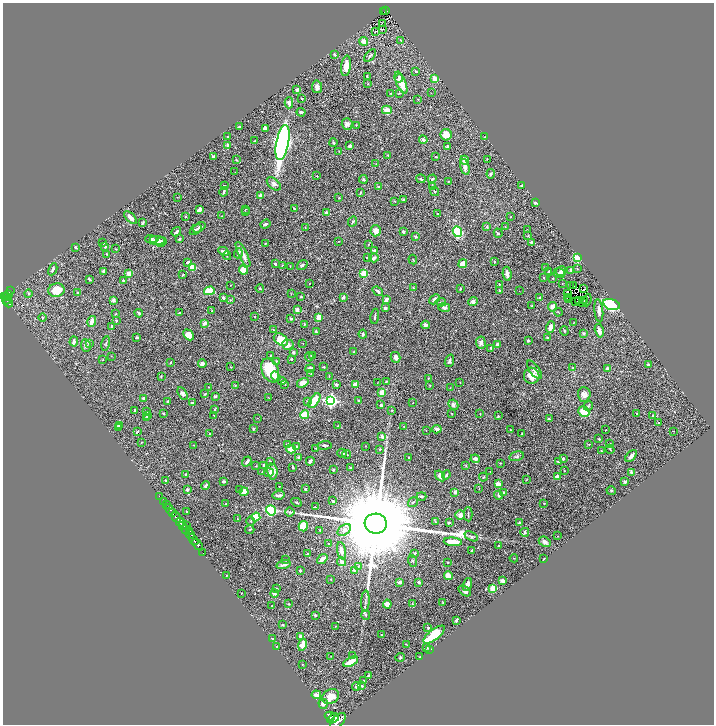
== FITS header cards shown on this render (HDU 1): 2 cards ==
NAXIS1  =                 1423
NAXIS2  =                 1444

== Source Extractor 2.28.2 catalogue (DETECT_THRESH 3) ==
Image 1423 x 1444 px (HDU 1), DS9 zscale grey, zoomed out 1/2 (1 PNG px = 2 x 2 image px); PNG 716 x 726 px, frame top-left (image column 2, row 1443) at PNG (3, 3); each listed source drawn as its Kron ellipse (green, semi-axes under 4 px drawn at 4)
Background 0.701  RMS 0.03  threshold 0.0901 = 3 sigma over >= 5 px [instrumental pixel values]
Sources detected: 541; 53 cannot appear on this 1/2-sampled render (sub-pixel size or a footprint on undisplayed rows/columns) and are neither listed nor drawn; the other 488 listed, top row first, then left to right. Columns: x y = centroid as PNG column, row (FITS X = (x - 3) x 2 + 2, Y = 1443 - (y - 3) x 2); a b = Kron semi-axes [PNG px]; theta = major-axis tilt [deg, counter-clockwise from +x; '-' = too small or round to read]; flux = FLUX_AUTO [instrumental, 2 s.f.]
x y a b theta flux
386 11 3 2 - 36
384 12 2 1 - 4
383 23 3 1 - 1.6
382 29 2 1 - 1.6
375 31 2 2 - 1.6
401 40 3 3 - 4
364 41 4 4 - 33
335 54 4 3 - 6.4
370 56 7 2 48 8.6
346 66 10 5 82 62
416 71 3 2 - 7.1
367 76 3 2 - 3.5
399 78 4 3 - 12
435 79 4 3 - 47
401 83 11 5 -67 96
368 84 2 2 - 2.9
317 87 6 5 - 25
297 90 3 2 - 22
391 93 4 2 - 3.7
399 93 4 2 - 3.8
431 93 2 2 - 1.7
302 99 2 2 - 3.7
418 99 2 2 - 3
289 103 5 3 - 33
387 110 5 3 - 59
301 112 4 2 - 13
347 124 5 5 - 17
356 125 3 2 - 3.5
239 127 3 2 - 7.4
265 128 3 3 - 15
446 135 6 5 - 81
228 137 2 2 - 8.2
485 137 3 2 - 2.3
423 140 4 3 - 17
255 141 3 2 - 2.6
282 143 18 6 78 2700
333 143 4 3 - 5.8
228 145 3 3 - 25
350 146 4 3 - 9.9
447 147 3 2 - 19
339 151 3 2 - 2.8
388 155 3 2 - 3.1
214 156 4 3 - 12
436 157 3 2 - 3.8
487 159 3 3 - 3.2
236 160 3 2 - 5.9
465 160 4 3 - 28
376 164 2 2 - 2
465 167 8 4 -75 27
235 172 2 1 - 1.4
491 174 5 3 - 6.6
317 176 2 1 - 4
363 179 4 3 - 6.6
421 179 5 3 - 9.3
432 179 4 3 - 6.3
449 181 2 2 - 2.5
274 184 8 5 -42 20
224 186 3 2 - 3.3
521 186 2 2 - 12
378 187 3 2 - 3.3
433 187 4 3 - 9.2
434 191 5 2 - 5.7
224 192 5 3 - 8.6
361 192 3 2 - 3.2
261 196 3 2 - 32
177 197 3 2 - 2.3
339 198 2 2 - 2.4
403 200 3 3 - 6.2
394 201 2 2 - 4.5
536 203 4 2 - 10
200 209 4 2 - 30
245 209 2 2 - 2.4
294 209 4 2 - 5
245 212 2 2 - 2.1
326 212 2 2 - 26
437 213 3 3 - 3.6
185 216 3 3 - 4.3
222 216 2 2 - 3.3
511 217 2 2 - 2.6
130 218 8 3 -47 24
353 222 5 2 - 5.8
142 223 4 2 - 6.1
265 224 5 3 - 13
505 226 2 2 - 2.9
199 227 7 3 32 23
487 227 3 3 - 4.8
305 228 3 2 - 1.7
527 229 2 2 - 1.5
196 230 6 3 39 12
376 231 5 5 - 30
176 232 5 2 - 12
403 232 3 2 - 8.3
457 232 6 4 -66 320
498 233 4 3 - 5.5
415 236 4 3 - 4.1
528 236 3 2 - 2.8
151 239 5 3 - 16
180 239 4 3 - 7.3
157 240 7 4 -7 35
339 241 3 2 - 2
161 242 5 4 - 19
531 242 3 3 - 6.7
103 243 2 1 - 2.5
265 244 3 3 - 3.9
368 244 4 2 - 3
76 247 3 2 - 7.2
105 247 2 2 - 18
116 249 3 2 - 2.5
374 250 4 3 - 7.3
224 251 5 3 - 15
238 253 5 3 - 12
106 254 3 2 - 2.6
243 254 14 3 -63 51
227 256 4 2 - 4.2
367 258 4 2 - 4.7
374 258 5 3 - 17
578 258 3 3 - 420
413 259 5 2 - 3
188 262 3 2 - 12
494 262 3 2 - 6.4
275 264 3 2 - 9.7
463 264 5 3 - 73
282 265 4 3 - 4.7
302 265 5 4 - 9.7
290 266 3 2 - 2.4
193 267 4 4 - 84
546 267 4 3 - 3.9
53 269 6 3 63 12
577 269 3 2 - 2.5
243 270 5 4 - 58
571 270 3 3 - 15
104 271 2 2 - 29
549 271 3 2 - 5.1
561 271 5 5 - 15
129 273 3 2 - 110
364 273 3 3 - 240
559 273 6 4 -22 15
507 274 7 3 -82 32
183 275 2 1 - 3.4
543 278 2 2 - 15
553 278 4 2 - 3.4
89 279 4 2 - 7.2
123 280 2 2 - 16
310 283 2 1 - 1.9
562 283 3 2 - 2.2
499 284 3 2 - 4.2
230 285 2 2 - 1.8
570 285 2 1 - 11
573 285 3 1 - 1.1
260 288 4 2 - 4.5
413 288 3 2 - 4.5
461 289 3 2 - 3.6
583 289 2 1 - 1.6
56 290 8 6 9 120
499 290 3 2 - 2.5
10 291 3 2 - 22
209 291 5 4 - 93
378 291 6 3 -38 11
519 291 2 1 - 1.5
77 292 3 2 - 5.8
28 293 4 3 - 5
568 293 2 1 - 1.9
9 294 4 3 - 180
291 294 3 2 - 2.6
5 296 3 2 - 150
7 296 3 2 - 280
301 297 2 2 - 7.7
343 297 3 2 - 19
567 297 3 1 - 1.7
223 298 3 3 - 14
539 298 3 3 - 4.8
435 299 6 4 46 16
7 300 5 2 - 150
114 300 3 3 - 17
230 300 3 2 - 3.5
386 300 4 3 - 29
569 300 2 1 - 3.3
578 300 2 1 - 1.9
587 300 6 1 70 4
575 301 3 1 - 2.8
584 301 2 1 - 1.6
441 302 5 3 - 7.9
473 302 5 4 - 13
583 302 2 1 - 1.6
8 303 4 2 - 83
612 304 9 5 -15 560
532 306 3 2 - 4.2
444 307 6 4 -11 17
552 307 5 4 - 31
385 308 3 3 - 11
297 310 4 3 - 34
212 311 3 2 - 3.8
599 311 12 3 -83 25
558 312 4 2 - 3
139 313 4 2 - 12
179 313 3 2 - 2.9
115 314 3 2 - 3.1
255 316 2 2 - 3.4
375 316 7 2 81 7.4
319 317 3 2 - 89
43 318 4 2 - 4.9
291 318 3 2 - 10
116 320 2 2 - 8.8
92 321 5 3 - 61
574 322 2 1 - 1.6
204 323 3 3 - 31
305 324 4 2 - 3
426 325 4 3 - 21
112 326 3 3 - 13
551 327 6 3 71 31
273 330 3 2 - 6
564 331 4 2 - 4
599 331 7 4 -75 35
316 332 3 2 - 6.8
583 333 3 3 - 8.3
363 334 4 2 - 10
189 335 6 4 -45 45
137 338 3 2 - 8
547 338 2 2 - 5.6
281 340 8 5 -33 95
74 341 5 3 - 16
528 341 3 2 - 7.3
89 343 3 3 - 11
106 343 7 2 78 6.4
303 343 2 1 - 1.5
481 343 6 5 - 16
86 345 6 5 - 14
288 345 6 5 - 25
497 345 4 3 - 23
491 348 3 2 - 14
293 352 3 3 - 8.2
354 352 3 3 - 3.2
111 356 2 2 - 1.5
270 356 3 2 - 4.6
312 356 3 2 - 7.8
309 357 5 2 - 5.7
396 357 5 5 - 22
291 359 3 3 - 5.8
103 360 2 2 - 2.5
276 361 3 3 - 5.9
449 361 6 4 70 14
170 362 3 3 - 6.3
202 363 4 3 - 17
649 365 4 2 - 25
231 367 2 2 - 4.3
324 367 2 2 - 4.3
573 368 2 2 - 3.9
607 368 3 3 - 8.1
310 369 5 3 - 23
270 370 12 8 -66 200
534 370 11 5 -54 22
311 373 2 2 - 2.7
161 376 3 2 - 4.1
276 376 5 4 - 29
329 376 3 2 - 2.6
532 376 8 7 - 64
428 378 3 2 - 3.9
282 381 4 3 - 13
386 381 2 2 - 3.6
303 383 6 3 33 41
377 383 2 1 - 1.9
460 383 2 2 - 1.8
285 384 3 3 - 4.7
336 384 4 3 - 11
355 385 4 3 - 48
430 385 3 2 - 3
235 386 3 3 - 2.9
208 387 2 2 - 3.6
450 388 2 2 - 2.2
382 392 4 3 - 57
183 393 7 4 -59 15
205 394 4 2 - 4.5
584 394 7 6 - 25
215 396 3 2 - 11
144 398 3 2 - 12
269 398 4 2 - 3.4
331 400 4 4 - 1200
307 401 4 3 - 5
314 401 8 4 57 130
358 401 3 2 - 4.7
168 402 3 2 - 5.9
192 403 3 2 - 11
413 403 3 2 - 2.6
381 405 3 2 - 15
453 405 5 4 - 17
588 406 5 3 - 8.5
215 409 3 2 - 3.1
135 410 3 3 - 6.4
392 410 3 3 - 6.4
147 411 3 2 - 3.2
584 412 6 5 - 110
163 413 2 2 - 5.6
451 413 3 2 - 2.8
636 413 2 2 - 2.8
480 414 2 2 - 3.4
147 415 4 3 - 12
304 415 4 4 - 98
653 415 3 2 - 4.5
214 416 2 2 - 2.2
498 416 2 2 - 5.5
146 418 3 3 - 11
257 418 2 2 - 1.9
549 419 2 2 - 16
659 423 3 2 - 3.8
120 426 4 3 - 15
338 426 2 1 - 3.5
404 426 2 2 - 1.8
118 428 4 2 - 11
253 429 3 2 - 5.8
437 429 4 4 - 19
426 430 2 1 - 1.6
510 430 2 2 - 2.6
606 430 2 1 - 2
674 431 2 1 - 24
137 432 3 2 - 4.9
522 433 3 2 - 1.8
210 434 3 2 - 4.2
382 436 4 3 - 16
599 439 3 3 - 5
141 442 2 2 - 2.3
287 444 4 3 - 10
589 444 3 3 - 3.4
610 444 3 2 - 4
194 445 2 1 - 1.9
325 445 7 3 6 11
297 446 3 3 - 4.2
365 446 2 2 - 2.2
316 448 3 2 - 2.9
291 449 5 4 - 40
380 449 3 2 - 4.6
610 449 5 2 - 4.5
601 451 2 2 - 2.5
342 453 5 3 - 8.9
347 454 4 2 - 5.2
517 456 7 4 15 13
631 456 7 3 49 20
299 458 4 3 - 11
409 458 3 2 - 5
475 459 5 4 - 18
563 459 2 2 - 9.6
270 461 2 2 - 7.4
310 461 4 3 - 11
247 462 5 2 - 14
558 462 3 1 - 3.7
500 463 3 2 - 3.6
264 465 3 2 - 12
466 465 3 3 - 5
256 466 3 2 - 2
293 467 3 2 - 8.6
351 468 3 2 - 9.5
333 470 3 2 - 9.2
262 471 2 2 - 2.1
564 471 2 2 - 2.7
272 472 8 5 -84 39
490 472 2 1 - 3.4
631 472 3 2 - 8.2
269 473 5 4 - 9.7
185 474 3 2 - 4
446 475 5 3 - 8.7
440 476 6 4 -55 30
483 477 4 3 - 4.4
557 477 4 3 - 24
165 480 2 2 - 3.8
526 480 3 2 - 3.6
224 481 3 3 - 8.8
625 482 3 2 - 13
498 484 3 3 - 66
205 485 4 3 - 11
279 486 2 1 - 2.3
479 488 3 2 - 2.2
305 489 3 2 - 8.1
187 490 4 3 - 10
239 490 3 2 - 5.5
611 491 5 3 - 6.8
244 492 4 4 - 54
455 492 3 3 - 21
504 493 4 3 - 8
279 495 6 3 6 21
499 495 4 3 - 11
159 496 2 1 - 6
422 496 5 3 - 11
163 501 2 1 - 170
333 501 4 2 - 5.2
297 502 5 2 - 4.8
413 502 5 2 - 5.1
544 503 2 2 - 2.9
226 504 2 2 - 2.3
166 505 3 2 - 100
315 507 3 2 - 5
170 509 6 2 -57 710
271 510 5 4 - 420
186 511 2 2 - 2.3
290 512 5 4 - 9.9
172 513 2 2 - 390
468 514 7 2 -88 6.2
460 515 4 4 - 26
176 517 6 3 -61 2000
256 517 4 4 - 220
237 519 2 1 - 2.1
251 521 5 3 - 6.7
181 522 5 3 - 810
435 522 4 3 - 4.4
449 523 3 3 - 10
519 523 4 3 - 9.4
376 524 11 10 - 190000
182 526 2 2 - 250
186 526 2 1 - 84
303 526 5 4 - 130
250 529 4 2 - 4.7
186 530 4 2 - 590
320 530 4 3 - 4.4
344 530 7 5 35 23
189 532 4 2 - 340
525 532 4 4 - 9.6
190 534 4 2 - 270
471 536 7 4 -27 12
558 536 2 2 - 2.1
193 540 6 2 -51 1200
453 542 9 3 -6 93
545 542 6 5 - 24
329 543 3 3 - 3.6
197 545 6 2 -54 900
498 545 2 2 - 3.7
472 550 3 2 - 5.4
341 551 9 3 -78 36
203 553 2 1 - 27
414 553 3 3 - 5.4
307 554 4 3 - 5.5
514 558 4 2 - 3
322 559 6 3 38 41
544 559 3 2 - 3.5
286 560 2 2 - 2.8
413 561 6 2 -71 6.2
342 562 4 4 - 29
448 562 2 2 - 2.3
284 565 7 3 15 20
358 566 3 2 - 2.7
300 570 2 2 - 17
354 570 3 2 - 4.3
226 576 2 2 - 3.7
448 576 4 4 - 42
331 579 2 2 - 2.8
502 581 3 3 - 21
400 582 4 3 - 13
419 582 2 2 - 19
467 584 7 3 75 25
277 588 3 2 - 5.2
493 589 4 3 - 76
465 591 7 3 -40 19
241 593 2 1 - 1.9
274 593 4 3 - 13
365 601 11 2 86 13
412 603 3 2 - 3.1
443 603 4 3 - 3.8
288 604 2 2 - 5.5
387 604 4 4 - 44
272 606 2 2 - 3.7
315 615 3 3 - 6.4
366 615 5 3 - 10
457 620 3 2 - 11
283 625 4 3 - 5.3
335 626 2 2 - 1.7
428 628 3 3 - 6.5
381 635 2 2 - 4.4
434 635 13 5 38 230
301 636 4 3 - 9.6
272 639 3 2 - 3.9
303 645 6 4 77 69
407 645 4 2 - 4.2
276 647 3 2 - 3.4
427 648 3 3 - 7.5
430 649 3 2 - 3.8
331 656 2 1 - 2
353 656 3 3 - 6.4
400 657 5 3 - 6.1
420 657 2 2 - 4.7
351 662 8 3 29 84
302 664 2 2 - 2.1
369 676 3 2 - 8.6
364 680 2 2 - 2.7
357 686 4 3 - 12
362 686 2 2 - 16
316 695 4 3 - 33
331 697 9 7 32 64
323 704 5 4 - 20
330 716 5 4 - 1800
333 718 6 3 32 1600
338 721 9 5 49 3500
At the frame edge (FLAGS 8, measured only in part): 1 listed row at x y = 338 721
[53 sub-pixel or undisplayed-footprint detections neither listed nor drawn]